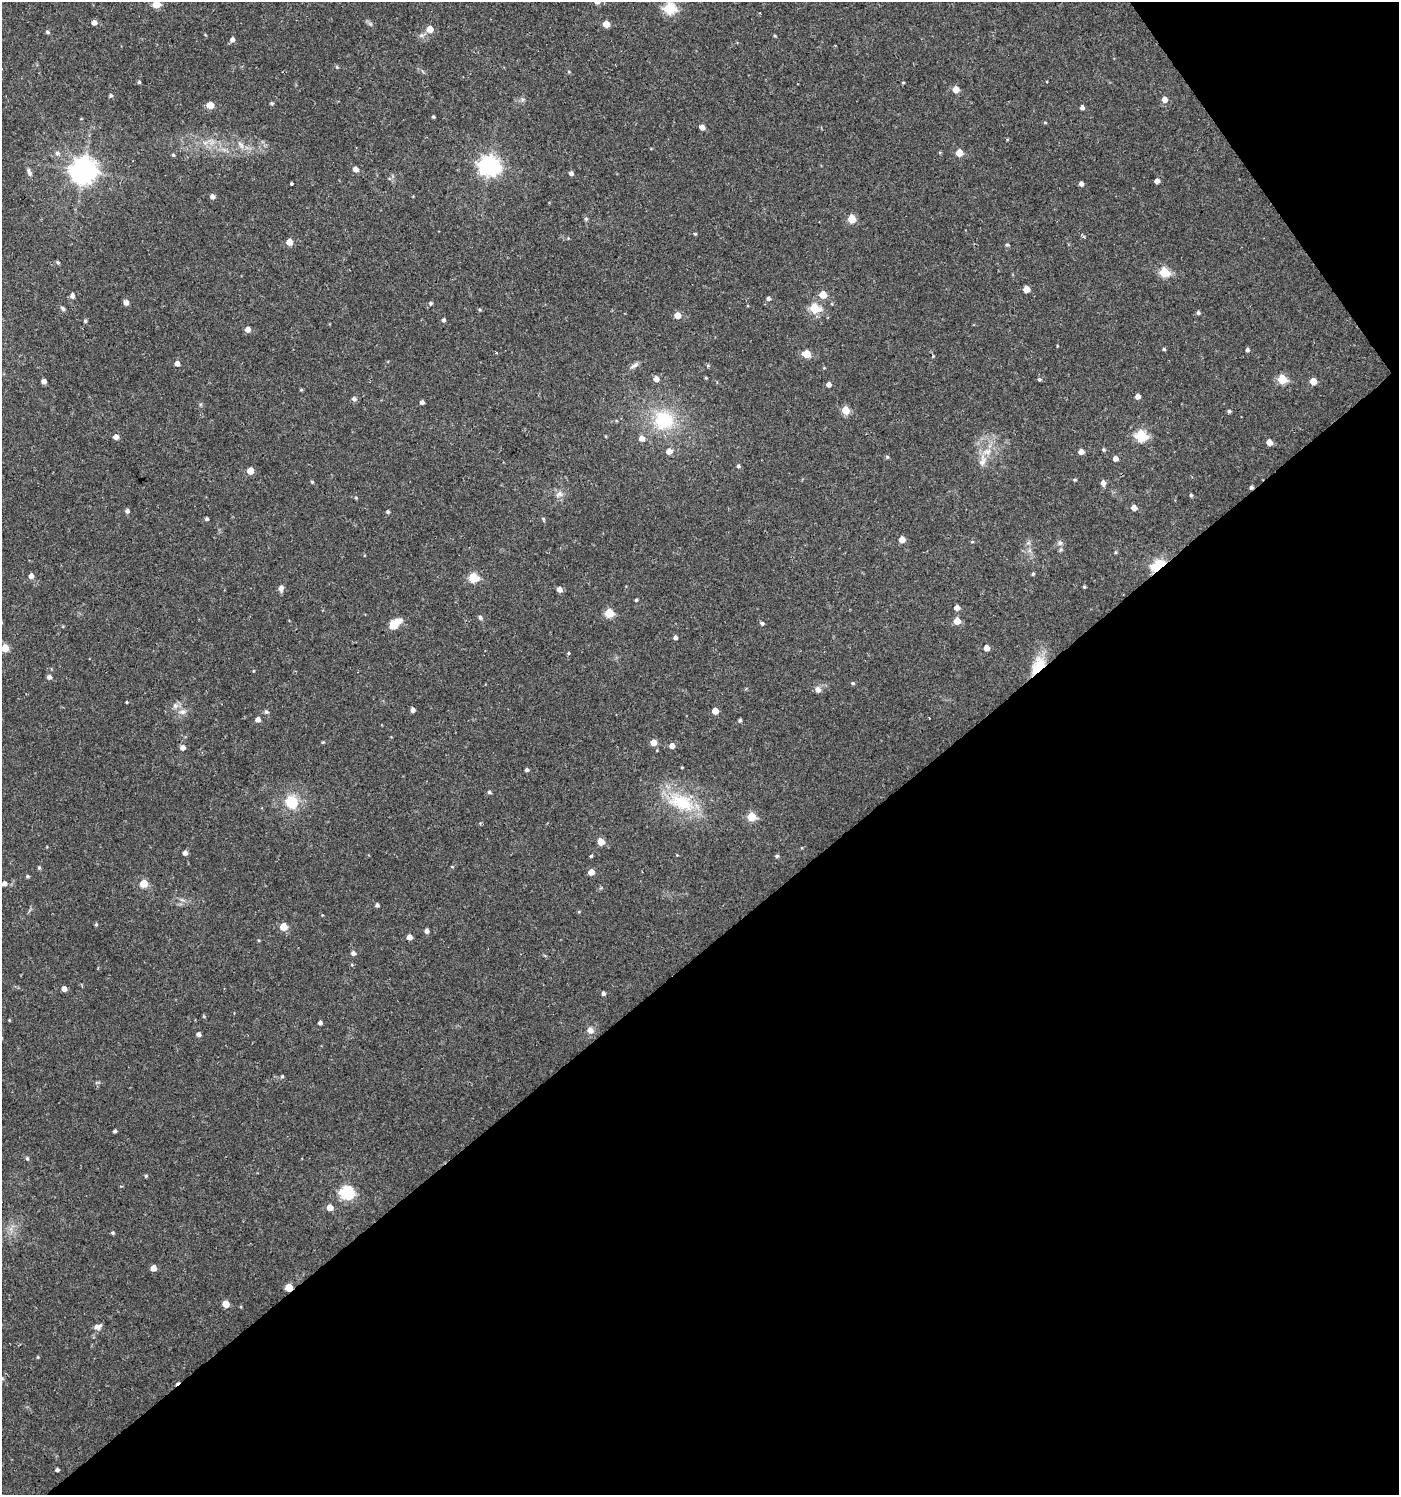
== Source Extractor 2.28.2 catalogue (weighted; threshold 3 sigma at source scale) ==
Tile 12 of 4 x 4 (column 4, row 3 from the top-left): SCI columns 4322-5718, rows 1496-2988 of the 5915 x 5974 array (HDU 1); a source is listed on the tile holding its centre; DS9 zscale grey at full resolution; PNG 1401 x 1497 px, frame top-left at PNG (2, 2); no overlay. Shown black and unused: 39% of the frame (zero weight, under 2 of 3 exposures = <1% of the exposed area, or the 3 px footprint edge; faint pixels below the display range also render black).
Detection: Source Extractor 2.28.2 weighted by HDU 2 'WHT'; one run over the whole footprint, this tile lists its part. Background 0.0257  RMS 0.0043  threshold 0.0194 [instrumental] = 3 sigma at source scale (4.5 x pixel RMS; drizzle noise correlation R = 1.50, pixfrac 1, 0.0396/0.0396 arcsec/px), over >= 5 px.
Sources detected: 189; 1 inside a brighter object's white glare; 3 cosmic-ray / hot-pixel residue — not listed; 1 inside a brighter listed object's ellipse — not listed separately; the other 184 listed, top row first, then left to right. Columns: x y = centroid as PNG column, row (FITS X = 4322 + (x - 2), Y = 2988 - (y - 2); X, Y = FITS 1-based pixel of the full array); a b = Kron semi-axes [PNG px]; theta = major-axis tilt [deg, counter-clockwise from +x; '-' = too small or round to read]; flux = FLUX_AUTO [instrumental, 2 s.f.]
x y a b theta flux
156 4 5 5 - 12
670 8 6 6 - 44
94 23 5 5 - 2
370 24 7 5 -31 0.92
606 24 5 5 - 6.2
430 29 5 5 - 6.2
48 32 5 4 - 0.78
775 36 4 3 - 0.45
232 40 5 4 - 1.8
337 67 5 4 - 0.56
569 72 5 3 - 0.46
139 82 4 4 - 0.65
903 82 4 3 - 0.37
956 89 5 5 - 5.5
110 96 5 4 - 0.8
1164 99 5 5 - 3.3
272 103 5 4 - 0.62
210 105 5 5 - 9
1082 108 4 4 - 1.3
433 117 4 3 - 0.58
702 127 5 4 - 2.7
212 142 8 5 56 1.5
241 145 12 6 -56 2.4
224 150 7 4 -19 1.2
58 153 7 6 - 1.5
959 153 5 5 - 7.7
173 155 5 4 - 0.52
489 166 8 7 - 240
356 169 5 5 - 2.6
83 171 8 8 - 480
29 172 11 5 -72 1.4
571 173 4 4 - 1.5
1157 181 4 4 - 2
291 184 3 3 - 0.69
1081 184 4 4 - 1.8
212 196 5 4 - 2.1
586 219 6 5 - 0.72
852 219 5 5 - 13
695 234 4 4 - 0.46
289 242 5 5 - 6.3
1007 245 5 4 - 0.68
58 263 5 4 - 0.65
1164 272 6 5 - 22
1026 289 5 5 - 5.5
823 295 5 5 - 8.8
72 296 6 5 - 1.6
768 298 4 4 - 1.2
126 302 5 4 - 2.6
430 303 5 5 - 0.8
814 308 6 5 - 21
63 309 7 5 -46 0.97
480 310 4 4 - 0.47
1198 313 5 4 - 0.86
677 315 5 5 - 5.3
444 320 4 4 - 1
85 321 4 4 - 0.72
248 329 5 5 - 2.9
1057 346 4 2 - 0.31
1164 349 4 4 - 0.55
1247 350 4 4 - 0.94
496 353 4 2 - 0.35
806 354 5 5 - 10
177 363 5 4 - 2.2
635 365 13 5 34 1.6
706 378 4 3 - 0.46
656 379 5 5 - 2.8
1039 379 5 4 - 0.7
1282 379 5 5 - 18
44 381 4 4 - 2.4
1313 381 5 5 - 6.2
829 384 5 4 - 2.2
301 390 5 3 - 0.43
1138 396 5 4 - 2.3
354 399 6 6 - 1.2
422 402 4 4 - 1.4
845 410 5 5 - 11
1229 411 5 4 - 0.73
664 420 26 24 -15 24
1141 436 6 5 - 38
116 437 5 5 - 2.6
642 438 5 5 - 2.9
1269 442 5 4 - 3.8
1103 450 5 5 - 0.58
669 451 5 5 - 3.1
1081 452 4 4 - 3.1
887 457 5 4 - 0.58
1115 458 5 4 - 2.4
983 461 19 9 82 4.1
738 466 5 5 - 0.85
250 471 5 4 - 6.5
1075 480 5 4 - 0.48
312 482 4 4 - 0.48
1103 483 6 5 - 2
559 494 11 8 28 2.2
1191 495 4 4 - 0.61
1134 508 5 4 - 3.3
127 511 5 5 - 1.3
388 512 4 4 - 0.79
207 519 4 4 - 0.77
543 519 6 3 -71 0.49
902 539 5 5 - 4.8
972 542 5 3 - 0.4
1060 543 8 7 - 1.4
1115 553 5 3 - 0.43
1159 566 7 4 35 80
1033 574 4 4 - 0.67
31 576 5 5 - 2.3
473 577 5 5 - 22
1084 587 4 3 - 0.55
281 588 8 6 78 1.8
559 589 5 5 - 2.8
636 600 3 3 - 0.58
957 608 5 4 - 2.7
609 613 5 5 - 19
480 617 6 5 - 1
957 621 5 5 - 6.9
762 623 5 4 - 0.87
392 625 12 10 85 3.4
675 637 4 4 - 1.4
5 648 5 5 - 10
986 648 5 4 - 3.5
568 653 4 4 - 0.53
1038 666 26 13 57 11
253 671 4 3 - 0.36
49 677 5 5 - 1.5
853 683 5 4 - 0.67
818 689 6 5 - 2.8
127 702 3 3 - 0.39
175 706 9 9 - 1.9
413 710 4 4 - 2
182 711 11 7 11 2.2
715 711 5 5 - 5.2
266 712 6 5 - 0.83
258 720 5 5 - 2.1
740 720 4 4 - 0.8
323 742 4 3 - 0.43
653 742 5 5 - 4.5
672 746 4 4 - 2.6
183 747 5 5 - 2.5
527 770 4 4 - 0.99
489 792 4 4 - 0.83
291 802 11 11 - 14
681 802 43 22 -22 23
752 817 5 5 - 17
601 842 5 5 - 8
185 853 4 4 - 2
677 855 3 3 - 0.29
591 856 4 3 - 0.6
777 856 4 4 - 0.85
39 867 5 4 - 0.66
452 867 5 3 - 0.36
591 872 5 5 - 4
27 876 5 4 - 0.69
144 883 5 5 - 13
4 884 5 4 - 1.8
182 900 7 4 -19 0.89
377 905 4 4 - 1
579 912 5 3 - 0.38
96 924 5 4 - 0.54
283 927 5 5 - 9.2
427 931 5 4 - 1.5
409 937 5 4 - 2.6
258 940 4 3 - 0.37
353 953 5 5 - 1.5
64 989 4 4 - 2.5
603 993 4 4 - 1.1
204 1016 5 3 - 0.44
9 1020 4 3 - 0.36
320 1023 4 4 - 1.3
590 1030 8 7 - 2.3
198 1034 4 4 - 1.5
282 1076 4 4 - 0.56
115 1131 4 3 - 0.91
27 1158 6 5 - 0.61
146 1176 5 4 - 0.5
347 1192 6 6 - 70
330 1207 5 4 - 5.2
113 1233 4 4 - 0.71
153 1268 5 4 - 3.7
289 1287 5 5 - 9.6
226 1304 5 5 - 7.8
98 1326 10 7 15 1.7
38 1357 4 3 - 0.42
57 1470 4 3 - 1.1
Overlapping masked pixels (flux is a lower limit): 3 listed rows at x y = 1159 566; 1038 666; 289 1287
Isophote crosses this tile's border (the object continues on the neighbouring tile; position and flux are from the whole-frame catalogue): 2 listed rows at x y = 156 4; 5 648